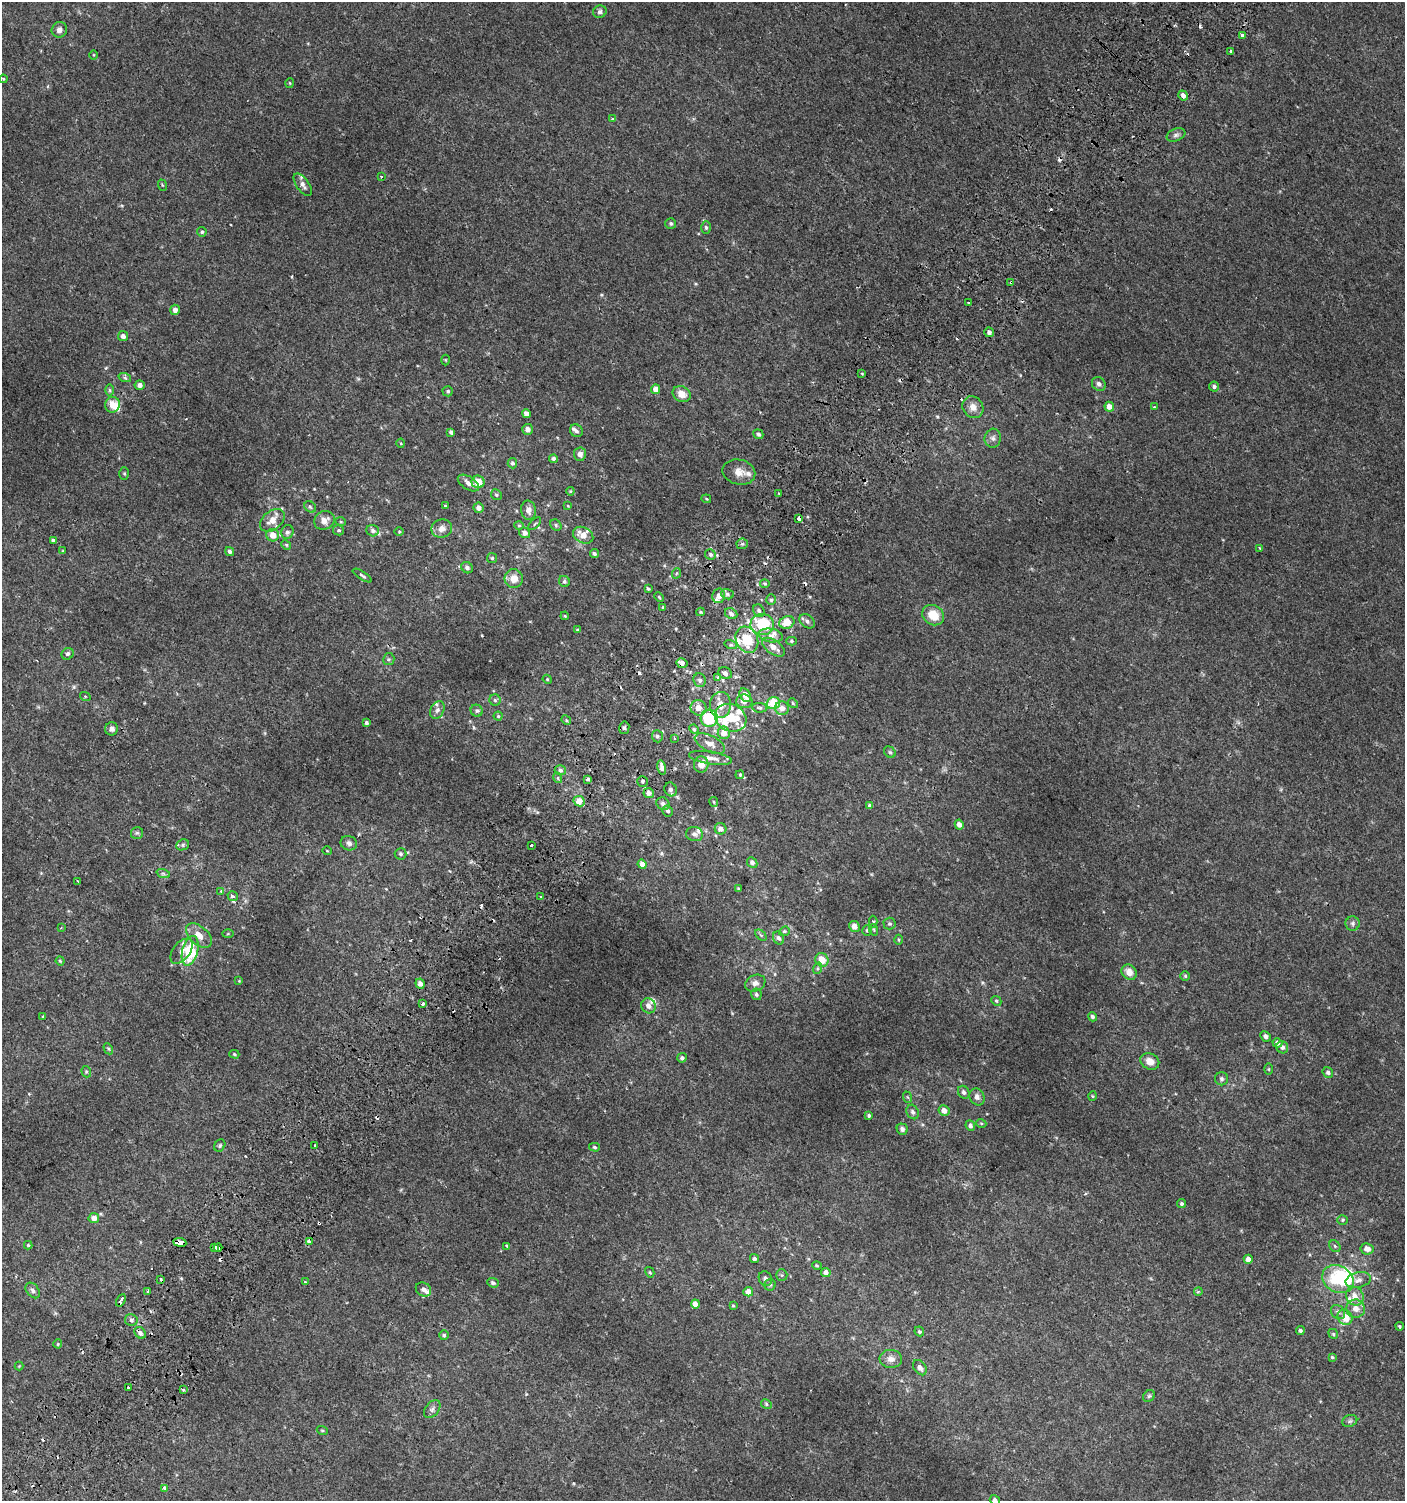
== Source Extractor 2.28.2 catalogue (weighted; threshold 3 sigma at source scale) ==
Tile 7 of 4 x 4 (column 3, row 2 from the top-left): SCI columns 3007-4409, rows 3027-4525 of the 6080 x 6049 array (HDU 1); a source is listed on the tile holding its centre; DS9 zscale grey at full resolution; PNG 1407 x 1503 px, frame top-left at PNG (2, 2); each listed source drawn as its Kron ellipse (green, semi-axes under 4 px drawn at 4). Shown black and unused: <1% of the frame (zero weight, under 2 of 3 exposures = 2% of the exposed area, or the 3 px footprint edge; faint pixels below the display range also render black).
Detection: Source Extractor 2.28.2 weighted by HDU 2 'WHT'; one run over the whole footprint, this tile lists its part. Background 0.00377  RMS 0.0027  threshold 0.0123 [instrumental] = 3 sigma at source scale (4.5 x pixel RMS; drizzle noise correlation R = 1.50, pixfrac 1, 0.0396/0.0396 arcsec/px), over >= 5 px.
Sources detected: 332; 2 inside a brighter object's white glare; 26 cosmic-ray / hot-pixel residue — neither listed nor drawn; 22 inside a brighter listed object's ellipse — not listed separately; the other 282 listed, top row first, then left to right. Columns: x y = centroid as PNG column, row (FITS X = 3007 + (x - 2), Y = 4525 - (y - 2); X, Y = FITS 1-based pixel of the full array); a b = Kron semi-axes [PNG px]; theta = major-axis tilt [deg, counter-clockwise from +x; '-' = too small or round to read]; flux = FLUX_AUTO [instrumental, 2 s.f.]
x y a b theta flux
600 12 7 6 - 0.74
59 30 8 7 - 1.2
1242 35 3 3 - 1.3
1231 51 3 3 - 0.51
93 55 5 3 - 0.21
3 79 4 3 - 0.25
290 83 5 3 - 0.22
1183 95 5 4 - 1.1
612 118 3 3 - 0.69
1176 135 10 6 23 0.82
381 177 3 3 - 0.26
162 185 6 3 -71 0.26
303 185 13 6 -55 1.4
671 223 5 5 - 0.47
706 227 6 5 - 0.5
202 232 5 4 - 0.49
1011 282 3 3 - 0.75
968 302 3 2 - 0.24
175 310 5 4 - 1.3
989 332 5 5 - 0.9
123 336 5 5 - 1.2
446 360 5 3 - 0.25
862 373 4 2 - 0.26
125 378 6 4 -19 0.45
1099 384 7 6 - 1
140 385 5 4 - 1.1
1214 387 5 5 - 0.6
656 389 5 4 - 2.3
110 390 6 4 -89 0.38
448 391 5 5 - 0.44
682 394 9 7 -28 2.7
112 405 8 7 - 3.1
973 407 11 10 - 2.1
1109 407 5 4 - 2.1
1154 407 3 3 - 0.49
526 414 4 4 - 1.6
528 429 5 5 - 1.4
576 431 7 6 - 0.69
451 432 4 4 - 0.63
758 434 5 4 - 0.53
993 438 9 8 - 1
401 443 4 3 - 0.22
580 454 7 6 - 1.4
553 459 4 4 - 0.71
512 463 5 5 - 0.6
739 472 16 12 -13 2.6
124 474 6 5 - 0.38
478 482 6 6 - 3.9
468 483 12 6 -32 1.5
570 491 4 4 - 0.24
779 493 3 2 - 0.42
496 495 6 5 - 0.43
706 499 5 3 - 0.29
445 506 4 3 - 0.29
568 506 4 3 - 0.19
310 507 6 5 - 0.5
478 508 5 5 - 1.4
528 510 9 7 -81 1.5
799 518 3 3 - 6.2
272 520 14 9 40 2.8
324 520 10 9 - 2
341 522 5 3 - 0.25
535 524 8 3 45 0.33
519 525 4 4 - 0.33
556 525 6 5 - 0.4
442 529 10 9 - 1.8
339 530 5 5 - 0.46
373 531 6 5 - 0.73
287 532 7 6 - 0.71
399 532 5 3 - 0.25
525 533 6 5 - 1.1
273 535 6 6 - 2.8
583 535 11 7 -28 2.8
53 540 4 4 - 0.55
742 544 6 5 - 0.49
286 545 5 4 - 0.32
1259 548 4 2 - 0.23
63 551 3 3 - 0.25
230 551 5 4 - 0.61
594 554 4 4 - 0.59
710 554 5 5 - 0.62
492 558 5 5 - 0.43
467 568 6 5 - 0.86
677 573 5 3 - 0.26
362 576 11 3 -32 0.5
514 579 9 9 - 2.7
564 581 6 5 - 0.51
765 584 5 4 - 0.38
648 589 4 3 - 0.43
727 594 6 5 - 0.68
719 596 7 6 - 1.5
659 597 5 3 - 0.27
771 600 5 4 - 0.54
663 608 4 3 - 0.42
759 611 7 5 -59 0.73
701 612 4 4 - 0.31
731 614 6 5 - 0.91
933 615 11 9 -34 4.9
565 616 4 3 - 0.22
807 621 8 6 -40 0.82
787 622 7 6 - 4.7
762 624 12 10 -6 12
577 630 4 3 - 0.29
771 635 12 6 -9 1.6
747 640 13 10 -62 8.5
792 641 5 4 - 0.42
731 645 6 4 -17 0.43
773 647 13 7 -35 2.2
68 654 6 5 - 0.64
389 659 6 5 - 0.44
682 663 6 5 - 2
725 673 7 5 -30 1
718 678 4 3 - 1.3
547 679 5 3 - 0.24
700 680 7 6 - 0.83
745 695 7 5 -60 2.9
85 696 5 3 - 0.25
495 700 5 5 - 0.51
744 701 8 7 - 1.7
773 703 7 6 - 8.6
793 703 5 4 - 0.31
720 705 13 10 86 2.9
698 708 8 7 - 2.3
760 708 8 5 -5 0.62
782 708 7 6 - 2
437 710 9 6 61 0.96
477 711 6 5 - 0.59
498 716 4 4 - 0.32
709 718 8 8 - 13
731 718 16 13 -26 6
566 720 5 4 - 0.34
366 723 3 3 - 0.6
624 728 6 5 - 0.55
112 729 6 6 - 1
694 729 5 4 - 0.43
724 733 6 6 - 2.7
657 736 6 5 - 0.56
674 738 4 3 - 0.5
710 744 16 8 -26 2.2
890 752 6 5 - 0.46
710 758 22 6 -9 2.2
701 765 8 7 - 2.5
662 768 7 4 -77 1.5
560 770 5 5 - 0.59
740 775 4 3 - 0.33
558 778 5 3 - 0.32
587 779 3 3 - 1.8
642 781 5 5 - 0.62
671 789 7 6 - 0.77
649 793 5 5 - 1.2
579 801 6 5 - 3.5
714 802 5 4 - 0.27
663 804 7 6 - 0.78
870 806 4 3 - 2.8
668 811 5 5 - 0.58
959 825 5 4 - 1.3
721 829 6 5 - 1.4
137 833 6 6 - 0.52
694 834 8 7 - 0.94
349 843 8 7 - 0.98
183 845 6 5 - 0.55
531 845 3 3 - 0.68
327 851 5 3 - 0.2
400 854 6 6 - 0.55
752 862 6 5 - 0.8
642 864 5 4 - 1.4
163 873 7 4 -20 0.5
78 881 3 2 - 0.3
738 888 3 3 - 0.21
221 891 3 3 - 1.1
233 896 5 4 - 1.3
541 897 3 2 - 0.41
873 922 6 4 -88 0.56
1353 923 7 7 - 0.74
889 924 6 6 - 0.53
854 926 6 5 - 1.5
61 928 2 2 - 0.22
867 930 5 4 - 0.49
874 930 6 3 -72 0.29
784 931 6 4 20 0.35
228 934 5 3 - 0.27
199 935 15 9 -43 3
761 935 6 4 -45 0.39
779 938 7 5 -61 0.81
898 940 5 3 - 0.27
181 951 14 8 52 1.7
190 951 15 7 75 11
822 960 7 6 - 4
60 961 4 4 - 0.32
818 968 6 4 72 0.38
1129 972 8 7 - 2.4
1185 976 5 5 - 0.38
239 981 4 4 - 0.22
755 983 10 8 23 1.4
420 984 5 4 - 1.1
756 994 6 5 - 0.66
996 1001 5 4 - 0.41
422 1004 3 3 - 3.4
649 1006 8 7 - 1.5
43 1016 3 3 - 0.31
1092 1017 5 4 - 0.61
1266 1036 5 4 - 0.94
1277 1043 5 4 - 1.1
1282 1047 6 5 - 0.91
108 1049 6 4 -60 0.35
234 1054 5 4 - 0.36
682 1058 5 4 - 0.63
1150 1061 10 8 -30 2.5
1269 1069 6 4 -89 0.31
86 1072 6 4 -71 0.42
1328 1072 6 5 - 0.75
1222 1079 6 6 - 0.67
964 1092 7 5 -57 0.88
1092 1096 5 3 - 0.24
907 1097 6 3 -69 0.34
977 1097 9 7 -64 1.2
944 1110 5 5 - 2.2
913 1112 7 6 - 0.81
869 1116 4 3 - 0.45
981 1123 5 3 - 0.28
970 1126 5 4 - 0.74
902 1129 6 5 - 0.98
220 1145 6 5 - 0.47
315 1145 3 2 - 0.29
594 1147 5 4 - 0.43
1182 1204 4 4 - 0.49
94 1218 5 5 - 1.8
1342 1220 5 5 - 0.38
309 1241 4 3 - 4.8
180 1242 7 4 -7 4
28 1245 4 4 - 0.34
507 1246 4 3 - 0.73
1335 1246 6 5 - 0.44
215 1247 4 3 - 2.2
218 1248 4 3 - 2.1
1367 1249 6 5 - 1.8
754 1259 5 4 - 0.63
1248 1259 4 4 - 1.7
817 1266 5 3 - 0.28
650 1272 5 4 - 0.32
826 1272 5 4 - 1.2
782 1275 6 5 - 0.43
161 1279 3 3 - 1.1
765 1279 7 6 - 0.98
1338 1279 16 13 -30 13
1358 1280 13 7 12 1.4
305 1282 3 3 - 0.53
493 1283 6 4 -20 0.6
770 1285 5 5 - 0.47
423 1289 8 6 -34 1.1
33 1290 9 6 -51 0.74
147 1291 4 2 - 0.27
748 1292 5 4 - 2.1
1198 1292 4 3 - 0.33
1355 1296 10 8 -60 2.1
121 1300 6 3 62 3.3
695 1304 4 4 - 1.6
733 1306 3 2 - 0.24
1356 1309 9 9 - 2.2
1338 1312 8 6 -44 0.87
1345 1317 8 7 - 4.3
131 1320 6 6 - 0.78
1400 1326 4 3 - 0.35
1300 1330 4 4 - 0.57
919 1331 5 4 - 0.44
140 1333 7 5 -47 0.95
1333 1334 5 4 - 0.37
444 1335 5 5 - 0.44
58 1344 4 4 - 0.29
1332 1357 4 4 - 0.3
891 1359 11 9 -2 1.9
19 1366 4 4 - 0.24
920 1368 8 6 -54 1
128 1388 3 3 - 0.49
183 1390 3 3 - 0.73
1149 1396 6 5 - 0.43
766 1404 6 4 -28 0.42
432 1409 10 6 52 0.96
1350 1421 8 6 21 0.57
322 1430 5 3 - 0.29
164 1488 4 3 - 0.69
995 1500 5 4 - 0.97
Overlapping masked pixels (flux is a lower limit): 8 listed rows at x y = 1011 282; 799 518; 682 663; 720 705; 709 718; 309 1241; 180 1242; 121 1300
Isophote crosses this tile's border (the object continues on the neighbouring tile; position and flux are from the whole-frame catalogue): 1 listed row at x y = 995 1500